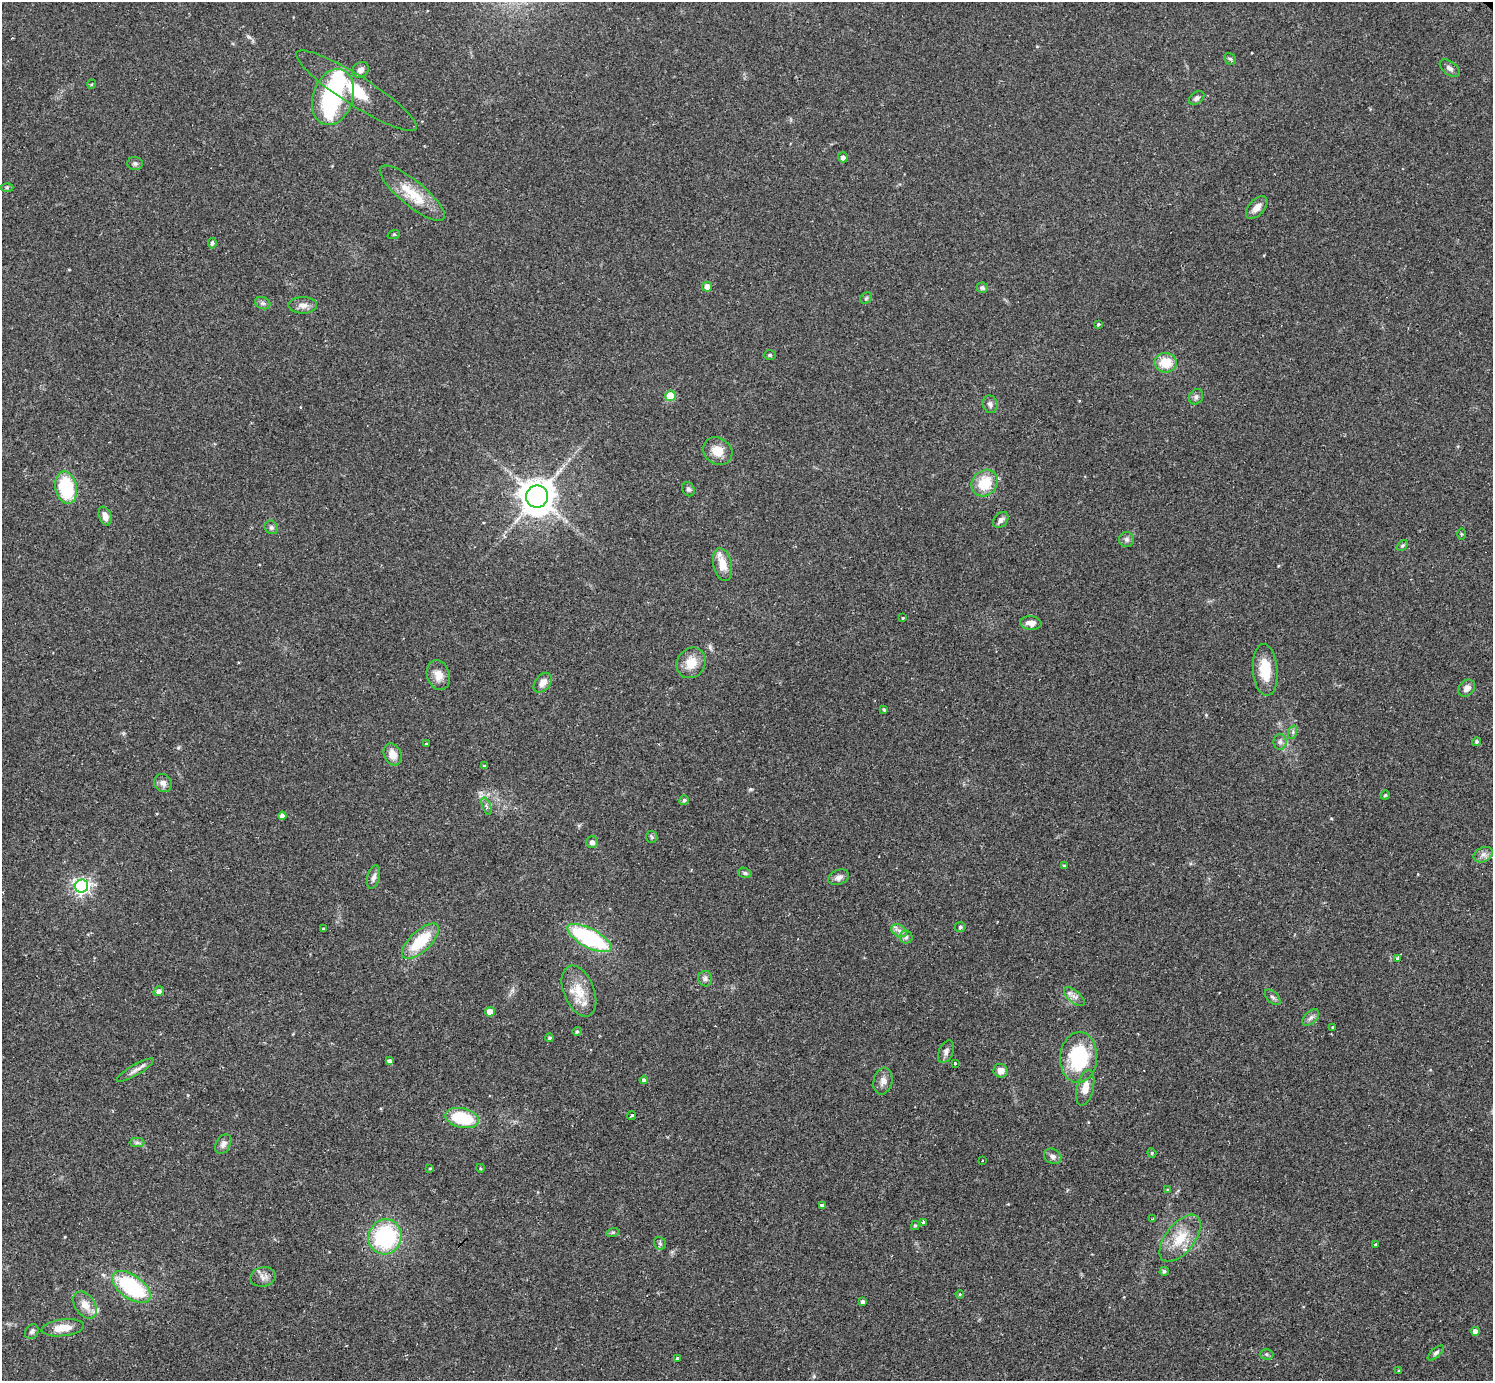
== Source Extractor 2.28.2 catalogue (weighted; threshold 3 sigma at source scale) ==
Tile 7 of 4 x 4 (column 3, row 2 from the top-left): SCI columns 2984-4474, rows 3054-4432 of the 5978 x 5982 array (HDU 1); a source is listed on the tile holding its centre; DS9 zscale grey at full resolution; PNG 1495 x 1383 px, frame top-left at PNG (2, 2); each listed source drawn as its Kron ellipse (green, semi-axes under 4 px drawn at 4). Shown black and unused: <1% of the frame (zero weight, under 2 of 3 exposures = <1% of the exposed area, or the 3 px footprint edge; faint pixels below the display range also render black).
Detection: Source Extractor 2.28.2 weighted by HDU 2 'WHT'; one run over the whole footprint, this tile lists its part. Background 0.061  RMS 0.0054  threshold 0.0243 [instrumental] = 3 sigma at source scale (4.5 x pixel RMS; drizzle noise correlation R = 1.50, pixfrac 1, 0.05/0.05 arcsec/px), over >= 5 px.
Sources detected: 127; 1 inside a brighter object's white glare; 2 cosmic-ray / hot-pixel residue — neither listed nor drawn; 2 inside a brighter listed object's ellipse — not listed separately; the other 122 listed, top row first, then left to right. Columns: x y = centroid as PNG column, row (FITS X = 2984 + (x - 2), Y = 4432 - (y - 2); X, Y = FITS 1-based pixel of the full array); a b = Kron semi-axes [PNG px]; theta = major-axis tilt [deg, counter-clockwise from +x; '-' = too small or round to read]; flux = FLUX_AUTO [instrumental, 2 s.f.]
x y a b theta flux
1230 59 6 5 - 0.92
1450 68 11 6 -38 2.2
361 70 9 7 33 2.3
92 84 5 3 - 0.46
357 91 71 14 -33 36
333 97 28 20 72 55
1197 98 9 6 37 1.7
843 157 5 5 - 2.1
135 163 8 6 -3 1.3
7 187 6 4 0 0.77
412 193 41 12 -39 16
1257 207 13 7 48 4.2
394 234 6 4 18 0.55
212 243 5 4 - 1.3
707 287 5 5 - 5
982 288 6 5 - 1.5
866 298 6 5 - 0.97
263 303 8 6 -20 1.4
303 305 14 8 1 3.4
1098 324 3 3 - 0.72
770 355 6 5 - 0.85
1166 363 11 9 -6 12
670 396 5 5 - 19
1196 397 8 7 - 1.6
990 404 9 7 -74 1.8
718 451 15 13 -35 7.9
985 483 14 12 47 16
66 488 16 10 -77 32
688 489 7 6 - 1.3
537 497 11 11 - 970
105 516 10 6 -71 3.4
1001 520 9 6 46 1.9
271 527 7 6 - 1.4
1461 534 5 3 - 0.56
1127 539 7 7 - 1.5
1402 546 6 4 44 0.73
722 565 17 9 -78 8.6
903 618 3 3 - 0.58
1031 623 11 6 -6 3.4
691 663 16 14 56 8.6
1265 670 26 12 -85 14
438 675 15 11 -72 5.6
543 683 11 7 51 4.1
1467 688 9 7 49 2.9
884 709 4 3 - 0.75
1293 732 7 4 72 1.1
1280 742 8 6 -90 1.7
1477 742 4 4 - 1.1
426 744 3 3 - 0.47
392 754 11 8 -70 5.9
484 766 4 3 - 0.59
163 783 9 8 - 3.1
1385 795 5 4 - 0.61
684 800 5 4 - 1.1
487 806 9 3 -69 0.96
282 816 4 4 - 2.5
652 837 6 5 - 0.91
592 842 6 6 - 2
1483 855 10 7 26 2.5
1064 866 3 3 - 1
745 873 7 5 -16 1.1
374 877 12 6 75 2.2
839 877 11 7 23 2.5
82 886 6 6 - 180
960 927 5 5 - 1.2
323 929 3 3 - 0.6
899 931 8 5 -30 2
906 937 6 6 - 1.4
589 938 25 9 -28 63
420 941 23 10 43 22
1397 958 4 3 - 1.6
705 979 8 7 - 1.6
159 991 5 5 - 2.1
579 991 27 15 -68 12
1074 997 12 6 -41 2.6
1273 997 9 5 -44 1.5
490 1012 5 4 - 8.1
1311 1018 10 6 45 1.9
1333 1027 3 3 - 1.2
577 1031 5 4 - 0.65
550 1038 4 4 - 0.92
946 1052 12 7 66 2.3
1079 1057 25 18 86 37
389 1061 4 4 - 1.3
955 1063 3 3 - 1.3
135 1070 21 5 30 2.9
1001 1071 7 7 - 4
644 1080 4 4 - 1.3
883 1081 13 9 77 3.4
1085 1088 18 8 77 5.5
631 1116 4 3 - 2.4
462 1118 17 9 -12 27
137 1143 7 4 0 1.3
223 1144 10 7 59 2.4
1152 1153 5 4 - 0.63
1053 1156 9 7 -31 2.3
982 1161 3 3 - 0.42
430 1168 4 3 - 0.52
480 1168 4 3 - 0.48
1168 1190 4 4 - 0.71
822 1205 4 3 - 2.9
1153 1219 3 2 - 0.53
923 1222 3 3 - 1.8
915 1226 4 4 - 0.73
613 1232 6 4 17 0.76
385 1237 18 16 71 56
1180 1238 28 14 52 14
660 1243 6 5 - 1.1
1376 1245 3 3 - 4.6
1164 1271 4 4 - 1.1
263 1277 12 10 11 3.2
131 1287 22 11 -36 49
960 1294 4 3 - 0.49
863 1302 4 4 - 2
85 1305 15 10 -55 6.1
63 1328 21 8 7 8.3
1475 1331 4 4 - 3.1
32 1332 8 6 55 1.3
1436 1353 10 4 42 1.3
1266 1354 7 5 -1 1
678 1359 3 3 - 1.1
1399 1371 3 3 - 0.51